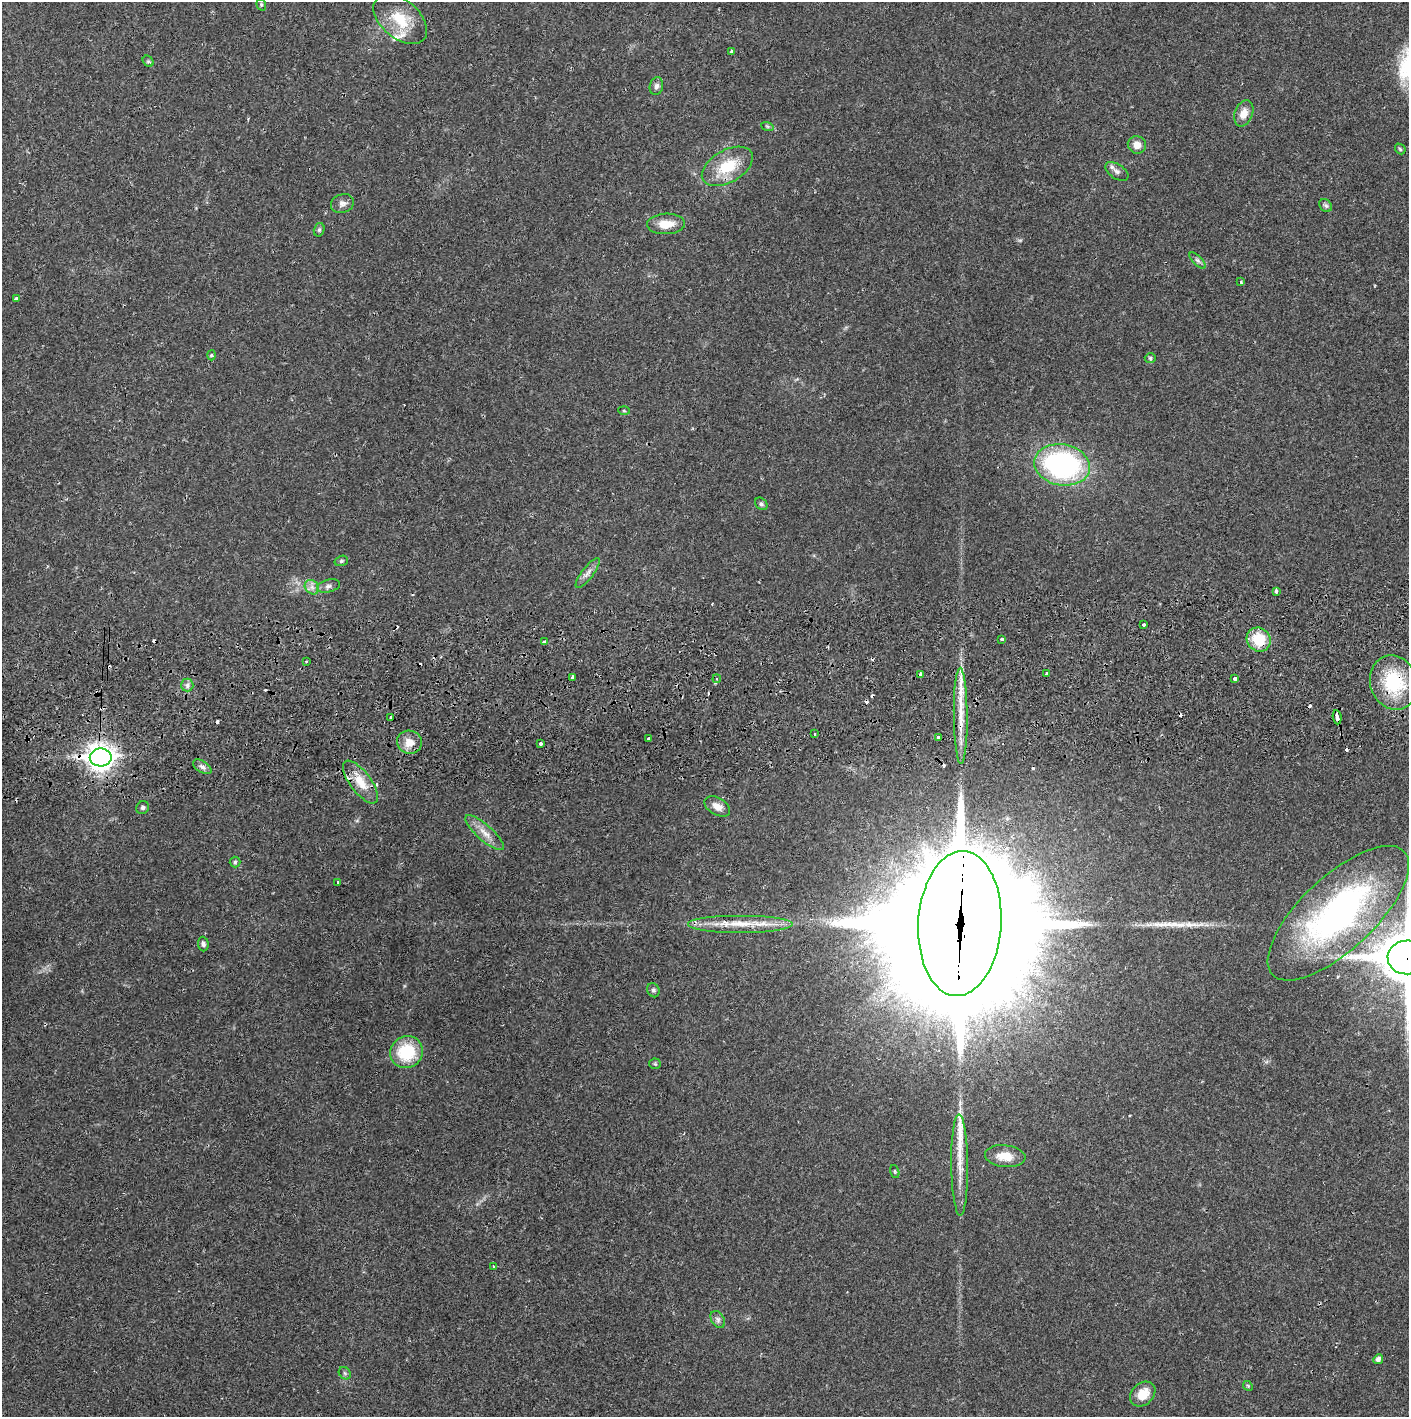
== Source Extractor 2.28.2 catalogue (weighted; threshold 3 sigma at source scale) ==
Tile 5 of 3 x 3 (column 2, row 2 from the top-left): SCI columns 1410-2816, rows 1471-2885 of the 4229 x 4358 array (HDU 1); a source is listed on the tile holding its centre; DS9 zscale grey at full resolution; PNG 1411 x 1419 px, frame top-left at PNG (2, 2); each listed source drawn as its Kron ellipse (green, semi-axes under 4 px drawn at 4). Shown black and unused: <1% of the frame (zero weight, under 2 of 3 exposures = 3% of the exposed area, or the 3 px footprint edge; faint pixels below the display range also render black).
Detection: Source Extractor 2.28.2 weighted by HDU 2 'WHT'; one run over the whole footprint, this tile lists its part. Background 0.0218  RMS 0.0035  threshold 0.0157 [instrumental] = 3 sigma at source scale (4.5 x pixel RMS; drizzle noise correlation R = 1.50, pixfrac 1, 0.05/0.05 arcsec/px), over >= 5 px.
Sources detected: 96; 18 cosmic-ray / hot-pixel residue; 2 long thin detections or spike segments (spike, bleed or trail) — neither listed nor drawn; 3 inside a brighter listed object's ellipse — not listed separately; the other 73 listed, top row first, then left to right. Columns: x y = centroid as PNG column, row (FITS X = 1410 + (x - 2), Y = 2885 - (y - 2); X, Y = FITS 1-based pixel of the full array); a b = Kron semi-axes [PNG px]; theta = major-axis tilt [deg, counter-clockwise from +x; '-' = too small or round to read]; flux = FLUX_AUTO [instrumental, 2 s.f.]
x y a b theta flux
261 5 6 4 -69 0.52
400 19 31 19 -40 12
731 52 3 3 - 0.73
148 61 6 5 - 0.57
656 86 9 6 77 1.2
1244 113 13 9 69 3.5
767 126 6 4 -19 0.47
1137 145 9 8 - 2.9
1400 149 6 4 -47 0.5
727 166 28 16 30 12
1117 171 13 7 -34 1.5
342 204 12 9 18 1.7
1326 206 7 5 -44 0.78
666 224 19 10 2 5.3
319 230 7 5 75 0.64
1197 260 10 4 -45 0.95
1241 282 3 3 - 0.71
16 299 4 3 - 1.4
211 355 5 3 - 0.44
1150 358 5 5 - 0.59
624 411 6 4 -3 0.45
1062 465 28 20 -10 68
761 504 7 5 -44 0.7
341 561 7 5 16 0.58
588 573 18 5 53 2
328 586 12 6 15 1.3
312 587 8 6 -46 1.4
1276 591 4 3 - 1.4
1144 625 3 3 - 0.74
1002 639 3 3 - 1.8
1259 639 12 11 - 11
545 642 4 3 - 1.6
306 662 3 2 - 0.33
921 674 4 3 - 1.3
1047 674 4 3 - 3.2
573 677 3 3 - 0.66
1234 678 3 3 - 1.7
717 679 4 4 - 0.51
1394 683 27 23 -72 22
187 685 6 6 - 1
961 716 48 7 -89 8.5
390 717 3 2 - 0.49
1337 717 7 3 -82 7.8
814 734 3 3 - 1
938 737 3 3 - 1.7
649 739 4 3 - 2.1
409 742 12 11 - 3.9
541 743 3 3 - 0.97
101 757 11 9 -1 330
202 767 10 5 -32 1.3
361 782 25 10 -53 6.2
717 806 14 8 -30 2.7
143 808 7 6 - 0.8
485 833 25 7 -41 3.9
235 862 5 5 - 0.59
337 882 3 2 - 0.29
1338 913 90 37 43 110
960 923 72 41 87 26000
740 924 53 9 0 10
203 944 7 5 -86 0.96
1407 957 19 17 1 1600
653 990 7 6 - 0.74
407 1052 16 15 - 16
655 1064 5 5 - 0.47
1005 1156 20 11 -6 5.8
960 1165 51 8 -89 8.3
895 1171 7 4 -71 0.43
493 1267 3 2 - 0.5
718 1319 9 6 -60 1.1
1378 1359 5 4 - 1.6
345 1373 7 5 -46 0.67
1248 1386 5 4 - 0.38
1143 1394 14 10 43 5.4
Overlapping masked pixels (flux is a lower limit): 7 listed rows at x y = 1259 639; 1394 683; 961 716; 1337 717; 101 757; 960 923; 1407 957
Isophote crosses this tile's border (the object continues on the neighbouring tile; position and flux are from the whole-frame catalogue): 1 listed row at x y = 1407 957